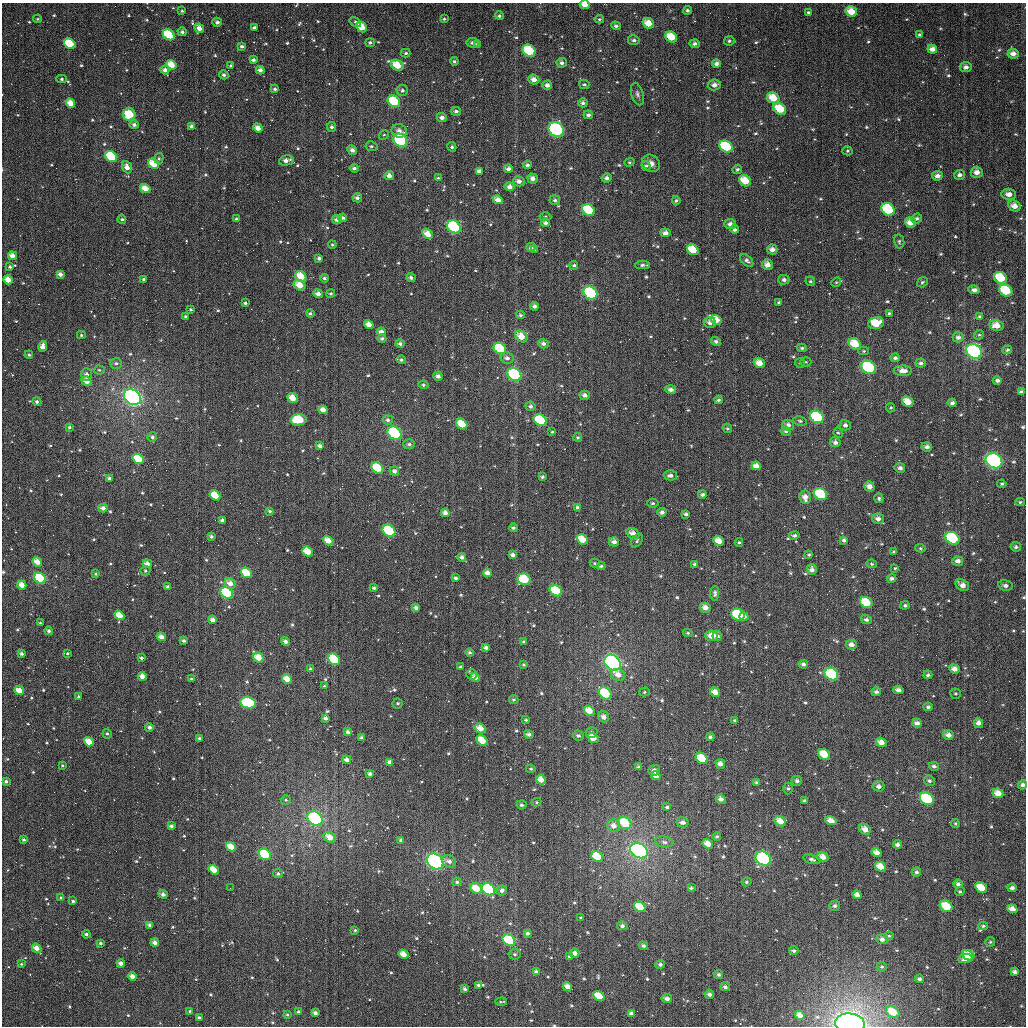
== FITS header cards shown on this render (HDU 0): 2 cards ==
NAXIS1  =                 1024
NAXIS2  =                 1024

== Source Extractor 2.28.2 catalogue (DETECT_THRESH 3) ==
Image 1024 x 1024 px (HDU 0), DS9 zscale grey, 1 PNG px = 1 image px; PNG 1028 x 1028 px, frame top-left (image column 1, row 1024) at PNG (2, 3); each listed source drawn as its Kron ellipse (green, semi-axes under 4 px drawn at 4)
Background 3510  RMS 78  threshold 235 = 3 sigma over >= 5 px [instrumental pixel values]
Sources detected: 792; of the 792, the 500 brightest by FLUX_AUTO listed and drawn (292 fainter detections omitted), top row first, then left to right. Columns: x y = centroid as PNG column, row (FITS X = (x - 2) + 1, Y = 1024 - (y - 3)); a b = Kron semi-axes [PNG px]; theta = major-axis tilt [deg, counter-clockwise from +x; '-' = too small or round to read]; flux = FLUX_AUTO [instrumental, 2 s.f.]
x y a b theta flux
585 5 5 4 - 5.3e+04
687 10 4 4 - 1.3e+04
182 11 3 3 - 7.8e+03
808 12 3 3 - 8.2e+03
851 12 6 5 - 7.8e+04
499 16 4 4 - 1.3e+04
38 19 4 3 - 7.8e+03
444 19 3 3 - 7.7e+03
599 19 5 4 - 9.3e+03
217 22 5 4 - 1.7e+04
355 22 6 4 -33 1.1e+04
648 23 6 5 - 7.9e+04
616 26 5 4 - 1.4e+04
361 27 6 4 -45 1.1e+05
199 28 5 4 - 3.9e+04
254 28 4 3 - 1.3e+04
182 32 4 4 - 1.5e+04
919 34 3 3 - 7.4e+03
169 35 6 5 - 2.7e+05
671 37 6 5 - 1.1e+05
634 40 6 5 - 1.5e+04
729 41 5 4 - 1.3e+04
370 43 5 4 - 1.2e+04
473 43 6 5 - 2.0e+04
70 44 6 4 -36 2.5e+05
695 44 5 4 - 1.8e+04
478 45 4 3 - 1.6e+04
242 46 4 4 - 1.5e+04
932 49 5 4 - 3.3e+04
529 51 7 5 -37 2.4e+05
406 53 5 4 - 1.0e+04
1013 54 5 5 - 3.5e+04
253 60 4 3 - 1.9e+04
454 61 4 4 - 1.0e+04
562 63 5 5 - 1.9e+04
716 64 4 4 - 1.9e+04
171 65 5 4 - 7.7e+04
231 65 3 3 - 9.1e+03
397 65 6 5 - 1.1e+05
966 67 6 5 - 2.4e+04
165 70 4 4 - 2.6e+04
260 70 4 4 - 2.5e+04
224 75 5 4 - 1.7e+04
62 79 5 4 - 1.2e+04
534 80 5 4 - 3.4e+04
584 84 5 4 - 9.4e+03
547 85 5 4 - 2.3e+04
714 85 6 5 - 3.2e+04
275 89 4 3 - 8.6e+03
402 90 5 5 - 1.5e+04
637 94 11 6 -74 1.7e+04
773 98 6 5 - 1.0e+05
394 101 7 5 -40 2.4e+05
70 103 5 4 - 6.2e+04
583 103 4 4 - 1.8e+04
780 109 7 5 -34 1.5e+05
456 111 5 4 - 1.7e+04
129 114 6 6 - 2.0e+05
588 115 5 4 - 1.5e+04
442 118 5 4 - 2.1e+04
134 125 5 4 - 2.0e+04
192 126 4 4 - 1.9e+04
332 127 5 4 - 1.5e+04
258 128 5 4 - 4.1e+04
556 129 8 7 - 6.0e+05
399 131 8 6 -21 3.4e+04
384 135 5 4 - 7.8e+03
400 140 7 6 - 6.8e+05
371 146 6 5 - 1.2e+04
452 147 5 4 - 1.1e+04
726 147 7 5 -34 3.8e+05
352 150 5 4 - 2.5e+04
847 151 5 4 - 7.4e+03
111 156 6 5 - 2.6e+05
159 158 5 4 - 9.3e+03
286 160 7 5 12 3.1e+04
629 162 5 4 - 7.7e+03
651 163 9 8 - 3.1e+04
153 164 6 4 -33 1.1e+05
527 165 4 4 - 1.5e+04
646 166 5 4 - 9.1e+03
127 167 6 5 - 3.9e+04
354 168 4 4 - 1.5e+04
508 169 4 4 - 2.3e+04
737 169 5 4 - 1.4e+04
479 171 4 4 - 2.3e+04
977 172 6 5 - 3.8e+04
959 175 5 5 - 2.1e+04
389 176 5 4 - 3.2e+04
937 176 5 4 - 2.8e+04
438 178 3 3 - 7.4e+03
533 178 5 5 - 3.2e+04
607 178 5 4 - 2.1e+04
519 181 6 5 - 2.8e+04
745 181 6 5 - 1.1e+05
510 187 5 4 - 3.0e+04
145 189 5 4 - 6.3e+04
1009 194 7 5 -7 4.2e+04
357 198 5 4 - 2.0e+04
498 200 5 4 - 4.4e+04
555 200 5 5 - 1.4e+04
676 201 5 4 - 9.9e+03
1014 206 6 5 - 4.6e+04
888 209 7 5 -35 4.3e+05
588 210 6 5 - 2.4e+05
545 217 6 4 -1 8.8e+03
343 218 4 4 - 1.6e+04
917 218 5 5 - 1.4e+04
122 219 4 4 - 1.0e+04
236 219 4 3 - 8.7e+03
337 219 5 4 - 2.5e+04
910 222 5 5 - 5.0e+04
545 223 4 3 - 1.8e+04
730 224 6 5 - 2.9e+04
454 227 7 6 - 4.8e+05
735 229 4 4 - 1.7e+04
665 233 5 4 - 2.5e+04
427 234 6 4 -44 5.8e+04
899 241 7 5 -78 9.0e+03
332 245 4 3 - 7.4e+03
531 247 5 4 - 1.7e+04
772 249 5 5 - 3.2e+04
534 250 3 3 - 8.6e+03
693 250 6 5 - 1.2e+05
12 256 4 4 - 3.9e+04
319 258 4 4 - 1.7e+04
747 260 7 5 -43 1.6e+04
574 265 4 4 - 1.3e+04
643 265 7 4 -1 1.4e+04
767 265 5 5 - 3.9e+04
10 267 4 3 - 1.2e+04
60 274 4 3 - 2.8e+04
301 276 6 5 - 1.1e+05
324 278 4 4 - 1.2e+04
411 278 4 4 - 1.5e+04
1000 278 7 5 -35 1.9e+05
144 279 3 3 - 1.5e+04
8 280 5 4 - 5.8e+04
784 280 5 5 - 1.9e+04
810 281 5 4 - 9.4e+03
836 282 5 4 - 7.4e+03
922 282 6 4 37 7.5e+03
300 285 6 4 -33 7.3e+04
974 290 6 4 -9 2.0e+04
1006 290 7 5 -35 2.7e+05
590 293 7 6 - 5.8e+05
318 294 5 4 - 2.8e+04
331 294 4 4 - 1.1e+04
779 302 4 3 - 8.8e+03
245 303 4 3 - 9.9e+03
534 306 4 4 - 1.7e+04
191 310 3 3 - 8.7e+03
889 313 4 3 - 9.2e+03
310 314 4 4 - 1.2e+04
520 315 4 4 - 9.4e+03
185 316 3 3 - 7.7e+03
979 317 4 4 - 1.2e+04
716 320 5 5 - 6.2e+04
710 323 6 5 - 2.4e+04
876 323 8 6 7 1.4e+05
369 324 5 4 - 3.9e+04
996 325 7 5 -10 5.4e+04
381 332 4 4 - 2.6e+04
81 335 4 4 - 9.4e+03
979 335 5 4 - 8.4e+03
521 336 7 5 -39 6.5e+04
958 337 5 5 - 2.1e+04
382 339 4 4 - 1.4e+04
716 341 5 4 - 1.5e+04
543 343 5 4 - 1.9e+04
400 344 4 4 - 1.6e+04
855 344 6 5 - 1.1e+05
43 346 5 4 - 3.9e+04
500 348 7 5 -36 3.5e+05
802 348 4 3 - 9.5e+03
1007 350 5 4 - 8.3e+03
864 351 5 4 - 8.0e+03
974 351 8 6 -35 1.1e+06
29 355 4 4 - 1.1e+04
507 358 7 5 -10 2.3e+04
895 358 5 4 - 1.5e+04
401 360 4 4 - 1.3e+04
806 362 5 4 - 7.6e+03
116 363 6 5 - 1.5e+04
759 363 6 5 - 5.3e+04
800 363 5 5 - 7.4e+03
921 363 5 4 - 1.6e+04
868 367 7 6 - 6.0e+05
99 370 5 4 - 8.7e+03
903 371 9 5 1 4.2e+04
87 374 6 5 - 2.3e+04
514 374 7 6 - 4.2e+05
438 376 5 4 - 2.1e+04
86 381 5 4 - 5.2e+04
997 381 4 4 - 1.5e+04
423 385 5 4 - 1.1e+04
671 390 5 4 - 2.4e+04
1021 392 4 3 - 1.4e+04
585 395 5 4 - 2.4e+04
132 397 9 7 -37 1.4e+06
292 398 5 4 - 6.5e+04
718 400 4 3 - 1.1e+04
37 402 4 4 - 1.6e+04
908 402 6 5 - 8.4e+04
952 403 4 4 - 1.8e+04
530 406 5 4 - 1.5e+04
891 408 5 4 - 7.5e+03
323 410 4 4 - 3.9e+04
817 417 7 5 -33 5.5e+05
298 420 8 5 4 2.2e+05
388 420 5 4 - 1.6e+04
540 420 7 5 -35 2.1e+05
800 421 7 4 -10 1.1e+04
462 424 6 5 - 1.4e+05
788 425 6 5 - 2.5e+04
845 425 5 5 - 2.1e+04
69 427 3 3 - 9.3e+03
727 428 5 4 - 8.4e+03
786 431 5 4 - 1.1e+04
552 432 4 4 - 7.4e+03
394 433 7 6 - 7.3e+05
838 433 5 4 - 7.7e+03
152 437 5 4 - 1.5e+04
578 437 4 4 - 8.5e+03
835 442 5 5 - 2.2e+04
409 444 6 5 - 1.4e+04
320 446 4 3 - 1.9e+04
927 447 5 4 - 2.1e+04
138 459 6 4 -37 1.8e+05
994 461 9 7 -32 8.9e+05
756 466 5 4 - 4.1e+04
377 468 6 5 - 2.2e+05
900 468 5 5 - 1.9e+04
394 471 5 4 - 1.9e+04
670 475 6 5 - 2.1e+04
542 477 3 3 - 1.1e+04
109 478 4 3 - 1.3e+04
1002 484 4 4 - 8.6e+03
869 486 5 5 - 3.5e+04
821 494 7 5 -33 3.7e+05
215 495 6 4 -34 1.2e+05
702 495 4 4 - 1.5e+04
805 497 7 5 -82 3.7e+04
879 498 5 4 - 9.3e+03
1020 502 5 4 - 9.0e+03
653 503 5 4 - 9.9e+03
577 507 4 4 - 1.2e+04
103 508 4 4 - 2.7e+04
270 511 3 3 - 1.1e+04
662 512 4 4 - 2.0e+04
445 513 4 4 - 3.1e+04
686 514 4 4 - 1.6e+04
878 519 6 5 - 3.0e+04
222 520 4 3 - 1.5e+04
513 528 4 3 - 1.2e+04
389 531 7 5 -35 4.1e+05
633 533 7 5 -31 4.8e+04
794 535 5 4 - 1.4e+04
211 537 4 3 - 1.1e+04
952 538 7 5 -35 4.5e+05
582 539 6 4 -41 8.9e+04
844 540 3 3 - 1.4e+04
328 541 5 4 - 5.9e+04
637 541 7 5 53 1.2e+04
718 541 6 4 -38 6.2e+04
614 542 5 4 - 3.0e+04
739 542 4 4 - 8.2e+03
1016 547 5 4 - 1.3e+04
920 548 5 4 - 7.6e+03
307 552 6 4 -40 8.8e+04
894 552 4 3 - 8.3e+03
809 554 3 3 - 8.1e+03
513 555 4 3 - 2.0e+04
462 557 4 4 - 2.0e+04
958 561 5 4 - 2.8e+04
37 562 5 4 - 5.9e+04
595 563 5 4 - 8.8e+03
147 564 4 4 - 3.4e+04
695 564 4 3 - 1.5e+04
872 564 5 4 - 8.0e+03
601 566 4 3 - 1.0e+04
895 568 4 4 - 8.5e+03
812 570 5 5 - 2.3e+04
145 571 5 4 - 1.0e+04
247 573 6 4 -36 1.9e+05
487 573 4 4 - 2.9e+04
96 574 4 4 - 8.6e+03
40 578 6 5 - 4.3e+05
456 578 3 3 - 1.4e+04
891 578 5 4 - 1.5e+04
524 579 6 5 - 2.1e+05
230 583 6 5 - 4.4e+04
22 585 5 4 - 5.2e+04
962 585 7 5 -31 3.9e+04
1005 585 7 5 -11 2.2e+04
168 587 4 3 - 1.6e+04
374 588 4 4 - 1.2e+04
556 591 6 5 - 2.1e+05
227 593 6 5 - 2.9e+05
715 593 7 4 85 1.5e+04
866 602 6 5 - 1.7e+05
905 605 4 4 - 1.1e+04
416 608 4 3 - 1.9e+04
705 608 5 5 - 4.1e+04
119 615 5 4 - 8.3e+04
738 615 7 5 -27 2.4e+05
744 617 4 4 - 2.2e+04
213 620 4 3 - 2.9e+04
866 620 5 4 - 1.5e+04
40 623 3 3 - 7.5e+03
49 631 4 4 - 1.5e+04
688 633 5 3 - 7.5e+03
712 636 6 5 - 5.8e+04
717 636 5 4 - 1.9e+04
161 637 5 4 - 3.4e+04
184 641 3 3 - 1.4e+04
285 642 4 4 - 1.9e+04
524 642 3 3 - 1.2e+04
851 645 5 5 - 2.7e+04
486 648 4 3 - 1.8e+04
67 653 4 4 - 7.9e+03
469 653 4 4 - 1.1e+04
22 654 4 3 - 1.6e+04
141 658 4 3 - 1.2e+04
258 658 5 4 - 7.4e+04
334 659 6 5 - 3.9e+05
612 663 9 7 -39 1.3e+06
803 664 4 4 - 1.6e+04
524 665 3 3 - 7.4e+03
460 667 3 3 - 8.7e+03
310 669 4 3 - 1.1e+04
954 669 5 4 - 3.5e+04
472 674 5 5 - 8.6e+03
831 674 7 6 - 4.0e+05
618 675 7 6 - 4.3e+04
928 675 4 4 - 1.2e+04
142 676 4 4 - 4.4e+04
475 678 4 4 - 3.3e+04
191 679 4 3 - 8.4e+03
287 679 5 4 - 6.3e+04
324 686 3 3 - 7.5e+03
898 690 5 4 - 2.7e+04
19 691 5 4 - 6.4e+04
644 692 5 4 - 9.1e+03
715 692 5 4 - 4.7e+04
876 692 5 4 - 1.4e+04
605 693 7 5 -38 3.2e+05
956 694 5 5 - 8.3e+03
79 697 4 4 - 9.4e+03
514 700 4 4 - 7.7e+03
248 703 8 5 -11 4.7e+05
398 703 5 5 - 8.7e+03
928 707 4 4 - 1.5e+04
589 711 6 5 - 6.9e+04
604 717 6 5 - 2.9e+04
325 718 4 3 - 1.7e+04
526 720 3 3 - 8.5e+03
735 720 3 3 - 8.0e+03
917 723 5 4 - 2.6e+04
978 723 5 4 - 2.8e+04
149 727 4 4 - 1.8e+04
480 728 6 5 - 5.2e+04
348 732 4 4 - 1.4e+04
592 732 6 5 - 1.4e+04
107 734 5 4 - 1.1e+04
529 734 5 4 - 1.7e+04
948 735 5 4 - 3.0e+04
578 736 5 5 - 1.3e+04
710 737 4 4 - 1.2e+04
199 738 4 3 - 9.2e+03
362 738 4 3 - 1.9e+04
593 738 6 4 -35 6.6e+04
482 740 6 4 -37 9.7e+04
89 742 5 4 - 7.6e+04
881 742 5 4 - 4.2e+04
824 754 6 5 - 1.2e+05
702 758 6 5 - 1.9e+05
347 760 4 4 - 2.6e+04
390 762 4 4 - 2.8e+04
720 764 5 4 - 3.0e+04
62 766 3 3 - 7.5e+03
934 766 5 4 - 1.4e+04
638 767 4 4 - 1.0e+04
531 769 4 3 - 8.1e+03
654 770 6 5 - 2.4e+04
370 774 4 3 - 1.5e+04
656 776 5 4 - 3.3e+04
541 780 5 4 - 4.7e+04
6 781 3 3 - 1.3e+04
797 781 5 5 - 1.7e+04
929 781 6 5 - 1.3e+04
757 783 4 4 - 1.7e+04
1023 785 4 4 - 1.7e+04
879 786 6 5 - 2.4e+04
788 788 6 4 89 1.0e+04
998 793 5 4 - 5.5e+04
721 799 5 4 - 2.7e+04
927 799 7 5 -32 3.8e+05
286 800 5 4 - 8.5e+03
804 801 4 3 - 1.3e+04
536 802 5 4 - 7.5e+03
521 805 5 4 - 1.2e+04
667 807 4 3 - 1.1e+04
315 819 8 6 -37 1.9e+06
831 820 6 4 -19 4.3e+04
780 821 6 5 - 5.7e+04
683 822 6 5 - 2.4e+04
625 823 7 5 -30 1.9e+05
955 824 4 4 - 7.4e+03
171 826 4 3 - 1.5e+04
614 826 6 6 - 3.4e+04
865 829 6 5 - 4.2e+04
717 836 4 4 - 9.3e+03
330 837 6 5 - 5.6e+04
24 840 4 3 - 1.2e+04
401 840 3 3 - 1.4e+04
664 842 9 5 -8 1.9e+04
708 844 5 4 - 5.1e+04
897 844 4 4 - 1.8e+04
231 847 5 4 - 8.1e+04
639 851 9 7 -29 2.0e+06
877 853 5 4 - 3.8e+04
265 854 6 5 - 2.5e+05
597 856 6 5 - 1.6e+05
823 857 6 5 - 4.4e+04
763 859 8 6 -33 6.6e+05
812 859 9 4 -16 1.7e+04
435 861 9 7 -38 7.9e+05
449 861 7 6 - 2.8e+04
880 867 5 4 - 6.3e+04
214 870 5 4 - 9.8e+04
916 872 5 4 - 1.4e+04
278 874 5 4 - 1.2e+04
457 882 4 4 - 9.5e+03
746 882 5 4 - 1.1e+04
958 884 5 4 - 1.6e+04
230 888 2 2 - 7.8e+03
476 888 6 5 - 9.6e+04
691 888 4 3 - 1.0e+04
981 888 6 5 - 1.1e+05
1012 888 4 3 - 1.7e+04
488 889 7 5 -36 5.5e+05
502 890 5 5 - 2.1e+04
960 891 5 4 - 8.1e+03
163 894 4 4 - 1.9e+04
857 895 5 4 - 3.0e+04
61 898 3 3 - 1.1e+04
73 901 3 3 - 1.1e+04
835 906 5 5 - 1.6e+04
946 906 7 5 -31 1.3e+05
640 907 6 5 - 1.3e+05
1012 909 5 4 - 4.4e+04
581 917 3 3 - 8.1e+03
150 925 4 3 - 2.0e+04
622 926 5 4 - 1.5e+04
983 926 5 4 - 1.0e+04
355 930 3 3 - 8.8e+03
527 933 4 4 - 1.5e+04
86 934 4 3 - 1.5e+04
889 936 4 4 - 7.6e+03
882 939 6 5 - 2.4e+04
509 940 6 5 - 4.5e+05
990 942 5 5 - 8.1e+03
100 943 4 3 - 1.2e+04
155 943 4 3 - 2.7e+04
643 946 5 4 - 1.4e+04
37 948 5 4 - 4.5e+04
794 950 5 4 - 1.1e+04
575 953 5 4 - 2.9e+04
403 954 5 4 - 5.8e+04
515 954 6 5 - 1.1e+04
968 955 6 5 - 7.0e+04
569 956 4 3 - 8.4e+03
965 959 7 4 9 3.5e+04
121 963 4 3 - 2.9e+04
21 964 4 3 - 8.7e+03
660 964 5 4 - 1.8e+04
882 967 5 4 - 9.5e+03
536 972 4 4 - 2.0e+04
1014 972 4 3 - 1.6e+04
719 974 4 4 - 1.3e+04
132 976 4 4 - 4.2e+04
919 979 4 3 - 1.5e+04
478 985 4 3 - 1.1e+04
567 987 5 4 - 3.6e+04
725 987 5 4 - 2.0e+04
465 989 4 3 - 1.5e+04
709 994 5 4 - 2.0e+04
599 996 6 4 -38 1.1e+05
667 998 5 4 - 2.2e+04
501 1002 6 2 5 7.5e+03
190 1011 3 3 - 1.1e+04
298 1012 4 3 - 1.0e+04
893 1012 7 5 -35 1.1e+05
315 1013 4 3 - 1.8e+04
287 1014 3 3 - 7.7e+03
631 1014 4 4 - 2.5e+04
800 1015 4 4 - 4.0e+04
199 1018 4 3 - 1.9e+04
850 1023 15 10 -5 1.8e+06
At the frame edge (FLAGS 8, measured only in part): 2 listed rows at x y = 585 5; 850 1023
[292 fainter detections neither listed nor drawn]

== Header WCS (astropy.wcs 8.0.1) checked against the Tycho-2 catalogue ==
Header WCS as astropy/WCSLIB reads it (applying the file's SIP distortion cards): RA---TAN-SIP/DEC--TAN-SIP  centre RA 02:54:58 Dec +13:52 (43.74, +13.87 deg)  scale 8.66 arcsec/px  FOV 147.8' x 147.9'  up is +179 deg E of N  parity flipped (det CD > 0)
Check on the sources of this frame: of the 60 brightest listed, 59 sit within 13.0 arcsec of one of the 180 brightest Tycho-2 stars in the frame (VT <= 12.65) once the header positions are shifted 6.03 arcsec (4.48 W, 4.04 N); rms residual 4.40 arcsec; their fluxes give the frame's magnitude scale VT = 23.39 - 2.5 log10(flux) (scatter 0.21 mag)
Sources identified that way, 155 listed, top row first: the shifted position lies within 13.0 arcsec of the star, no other Tycho-2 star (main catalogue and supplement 1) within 26.0 arcsec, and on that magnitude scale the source's flux lands within +1.5 / -3 mag of the star's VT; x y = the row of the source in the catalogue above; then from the Tycho-2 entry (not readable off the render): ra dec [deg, ICRS J2000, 3 dp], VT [Tycho-2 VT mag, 2 dp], TYC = Tycho-2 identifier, HIP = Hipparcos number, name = IAU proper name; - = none
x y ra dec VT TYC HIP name
585 5 43.594 +12.636 11.36 647-79-1 - -
851 12 42.936 +12.638 11.19 646-496-1 - -
648 23 43.436 +12.678 11.20 647-420-1 - -
361 27 44.143 +12.702 11.24 647-419-1 - -
199 28 44.543 +12.713 12.02 647-864-1 - -
169 35 44.617 +12.730 9.87 647-929-1 - -
671 37 43.378 +12.710 11.05 646-1002-1 - -
70 44 44.861 +12.756 10.17 647-254-1 - -
529 51 43.728 +12.751 9.89 647-926-1 - -
1013 54 42.535 +12.729 11.91 646-332-1 - -
171 65 44.610 +12.802 10.97 647-541-1 - -
397 65 44.052 +12.793 10.86 647-527-1 - -
773 98 43.123 +12.851 11.10 646-416-1 - -
394 101 44.059 +12.879 9.70 647-516-1 - -
70 103 44.857 +12.899 11.65 647-501-1 - -
780 109 43.106 +12.877 10.56 646-867-1 - -
129 114 44.710 +12.923 10.30 647-772-1 - -
258 128 44.393 +12.950 11.98 647-533-1 - -
556 129 43.657 +12.939 8.56 647-657-1 13557 -
400 140 44.040 +12.973 8.78 647-20-1 - -
726 147 43.237 +12.971 9.60 646-592-1 - -
111 156 44.754 +13.025 9.64 647-524-1 - -
153 164 44.649 +13.041 10.71 647-99-1 - -
508 169 43.774 +13.035 12.68 647-8-1 - -
389 176 44.067 +13.058 12.65 647-766-1 - -
533 178 43.713 +13.057 11.96 647-885-1 - -
745 181 43.188 +13.052 11.00 646-951-1 - -
145 189 44.669 +13.101 11.11 647-453-1 - -
1009 194 42.536 +13.068 12.03 646-864-1 - -
498 200 43.798 +13.111 11.65 647-296-1 - -
888 209 42.833 +13.112 9.84 646-383-1 - -
588 210 43.573 +13.131 9.91 647-186-1 - -
910 222 42.777 +13.142 11.75 646-676-1 - -
454 227 43.905 +13.178 8.91 647-298-1 13638 -
427 234 43.970 +13.196 11.30 647-822-1 - -
693 250 43.313 +13.221 11.12 646-825-1 - -
12 256 44.994 +13.267 11.56 647-620-1 - -
301 276 44.281 +13.305 10.49 647-125-1 - -
1000 278 42.551 +13.270 10.45 646-603-1 - -
8 280 45.004 +13.326 11.10 647-776-1 - -
300 285 44.283 +13.326 11.06 647-159-1 - -
1006 290 42.537 +13.300 10.02 646-808-1 - -
590 293 43.563 +13.331 8.84 647-160-1 13530 -
716 320 43.251 +13.388 11.15 646-992-1 - -
876 323 42.857 +13.387 11.08 646-966-1 - -
996 325 42.558 +13.384 11.66 646-784-1 - -
521 336 43.732 +13.438 11.15 647-797-1 - -
855 344 42.907 +13.438 10.78 646-564-1 - -
43 346 44.916 +13.486 11.70 647-725-1 - -
500 348 43.784 +13.469 9.72 647-586-1 - -
974 351 42.611 +13.449 8.46 646-628-1 - -
759 363 43.142 +13.489 11.19 646-491-1 - -
868 367 42.871 +13.493 9.02 646-420-1 13324 -
514 374 43.747 +13.530 8.95 647-495-1 - -
86 381 44.806 +13.566 11.22 647-170-1 - -
132 397 44.690 +13.604 7.41 647-114-1 13878 -
292 398 44.295 +13.598 11.10 647-235-1 - -
908 402 42.773 +13.573 11.38 646-741-1 - -
323 410 44.220 +13.624 11.72 647-925-1 - -
817 417 42.995 +13.616 9.25 646-806-1 - -
540 420 43.681 +13.639 9.60 647-548-1 - -
462 424 43.875 +13.652 10.75 647-371-1 - -
394 433 44.040 +13.678 8.59 647-659-1 - -
138 459 44.674 +13.752 10.33 647-902-1 - -
994 461 42.554 +13.710 8.20 646-811-1 13223 -
756 466 43.144 +13.737 11.89 646-315-1 - -
377 468 44.081 +13.763 10.19 647-684-1 - -
869 486 42.862 +13.779 11.72 646-522-1 - -
821 494 42.982 +13.801 9.79 646-374-1 - -
215 495 44.483 +13.836 10.99 647-233-1 - -
878 519 42.839 +13.856 12.15 646-723-1 - -
389 531 44.050 +13.913 9.10 647-691-1 13678 -
633 533 43.445 +13.906 11.64 647-566-1 - -
952 538 42.652 +13.899 9.39 646-567-1 - -
582 539 43.570 +13.923 11.18 647-29-1 - -
328 541 44.200 +13.939 11.16 647-433-1 - -
718 541 43.232 +13.920 11.15 646-1007-1 - -
307 552 44.251 +13.967 10.98 647-104-1 - -
37 562 44.920 +14.003 11.60 647-765-1 - -
147 564 44.648 +14.003 11.59 647-648-1 - -
247 573 44.400 +14.021 10.11 647-550-1 - -
487 573 43.804 +14.008 12.36 647-534-1 - -
40 578 44.912 +14.043 9.38 647-556-1 - -
524 579 43.711 +14.023 9.93 647-707-1 - -
230 583 44.440 +14.046 11.57 647-837-1 - -
22 585 44.958 +14.060 11.37 647-843-1 - -
962 585 42.625 +14.011 11.92 646-959-1 - -
556 591 43.632 +14.049 9.88 647-694-1 - -
227 593 44.449 +14.070 9.27 647-672-1 13810 -
866 602 42.862 +14.059 10.64 646-395-1 - -
705 608 43.261 +14.080 12.05 646-269-1 - -
119 615 44.714 +14.129 10.58 647-35-1 - -
738 615 43.181 +14.095 9.60 646-486-1 - -
712 636 43.244 +14.148 11.50 646-458-1 - -
851 645 42.897 +14.161 12.24 646-927-1 - -
486 648 43.804 +14.188 12.81 647-226-1 - -
22 654 44.956 +14.224 11.65 647-883-1 - -
258 658 44.367 +14.224 11.06 647-88-1 - -
334 659 44.180 +14.225 9.42 647-440-1 - -
612 663 43.488 +14.219 7.77 647-292-1 13505 -
831 674 42.944 +14.234 9.17 646-291-1 - -
618 675 43.474 +14.247 12.23 647-432-1 - -
142 676 44.655 +14.274 11.86 647-327-1 - -
475 678 43.829 +14.261 12.27 647-220-1 - -
898 690 42.777 +14.267 12.22 646-605-1 - -
19 691 44.960 +14.313 10.85 647-544-1 - -
605 693 43.504 +14.293 9.62 647-810-1 - -
589 711 43.544 +14.335 11.31 647-174-1 - -
480 728 43.813 +14.383 11.46 647-774-1 - -
948 735 42.651 +14.372 11.84 646-813-1 - -
593 738 43.533 +14.400 11.69 647-270-1 - -
482 740 43.808 +14.413 10.72 647-129-1 - -
89 742 44.784 +14.434 10.75 647-169-1 - -
881 742 42.817 +14.394 11.61 646-818-1 - -
824 754 42.957 +14.426 10.49 646-833-1 - -
702 758 43.261 +14.444 10.34 646-987-1 - -
347 760 44.144 +14.465 12.19 647-279-1 - -
390 762 44.036 +14.469 12.22 647-312-1 - -
541 780 43.660 +14.503 11.37 647-635-1 - -
998 793 42.523 +14.509 11.24 646-394-1 - -
721 799 43.212 +14.540 11.98 646-426-1 - -
927 799 42.700 +14.527 9.15 646-322-1 - -
315 819 44.217 +14.610 8.94 647-698-1 - -
780 821 43.063 +14.590 11.77 646-947-1 - -
625 823 43.448 +14.604 10.02 647-172-1 - -
614 826 43.477 +14.610 11.69 647-599-1 - -
330 837 44.182 +14.653 11.31 647-346-1 - -
231 847 44.426 +14.680 11.15 647-85-1 - -
639 851 43.410 +14.670 7.77 647-852-1 13484 -
877 853 42.821 +14.660 11.54 646-672-1 - -
265 854 44.342 +14.697 9.39 647-817-1 - -
597 856 43.516 +14.686 10.55 647-21-1 - -
763 859 43.101 +14.682 8.37 646-718-1 - -
435 861 43.918 +14.707 7.86 647-208-1 13643 -
880 867 42.811 +14.693 11.26 646-796-1 - -
214 870 44.469 +14.736 11.00 647-137-1 - -
476 888 43.815 +14.769 10.65 647-461-1 - -
981 888 42.559 +14.737 11.75 646-290-1 - -
488 889 43.784 +14.771 9.00 647-406-1 - -
946 906 42.644 +14.785 10.30 646-482-1 - -
640 907 43.406 +14.805 10.63 647-358-1 - -
1012 909 42.480 +14.786 11.39 646-663-1 - -
509 940 43.730 +14.891 9.18 647-205-1 - -
155 943 44.612 +14.914 11.81 647-26-1 - -
37 948 44.906 +14.933 11.57 647-900-1 - -
575 953 43.567 +14.919 12.11 647-256-1 - -
403 954 43.992 +14.930 11.59 647-320-1 - -
968 955 42.587 +14.900 11.36 646-599-1 - -
1014 972 42.471 +14.937 12.41 646-293-1 - -
132 976 44.667 +14.996 11.93 647-173-1 - -
567 987 43.583 +15.000 11.34 647-49-1 - -
709 994 43.229 +15.010 12.45 1224-1483-1 - -
599 996 43.503 +15.021 11.10 1224-1490-1 - -
893 1012 42.770 +15.042 10.62 1224-1484-1 - -
800 1015 43.002 +15.056 11.97 1224-1383-1 - -